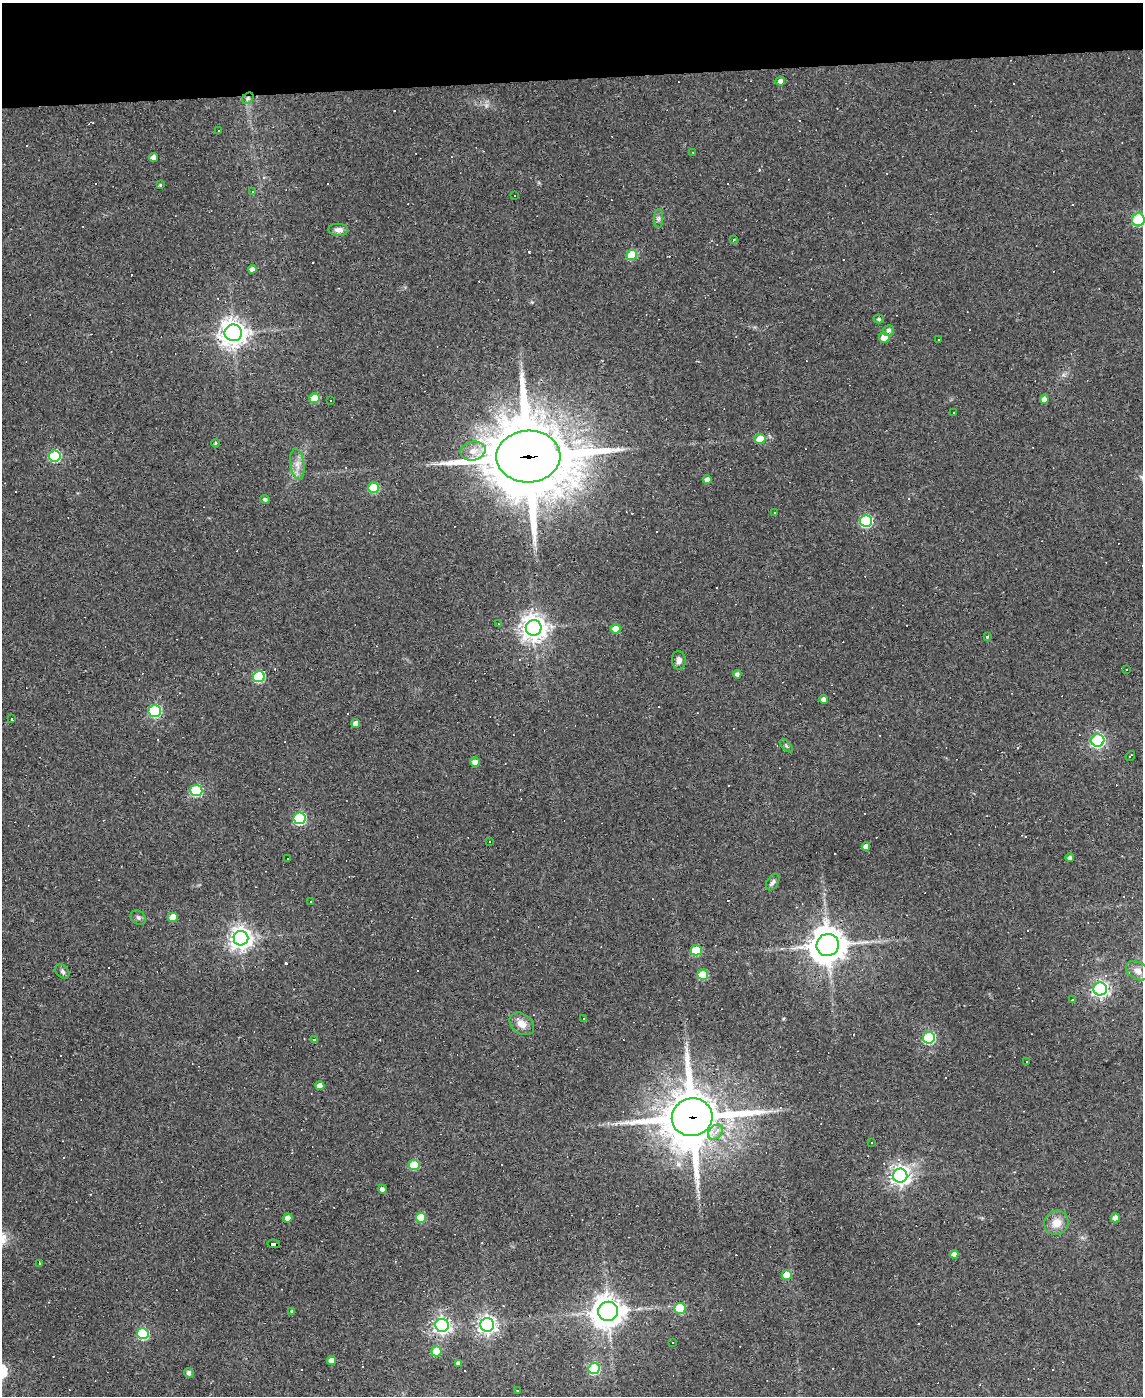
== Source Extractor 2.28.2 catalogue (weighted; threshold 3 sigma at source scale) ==
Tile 3 of 4 x 3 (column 3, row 1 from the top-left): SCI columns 2283-3423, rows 3020-4413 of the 4564 x 4539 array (HDU 1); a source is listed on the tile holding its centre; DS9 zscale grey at full resolution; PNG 1145 x 1398 px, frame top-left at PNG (2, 3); each listed source drawn as its Kron ellipse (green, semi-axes under 4 px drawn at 4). Shown black and unused: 5% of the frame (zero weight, under 3 of 4 exposures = <1% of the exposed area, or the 3 px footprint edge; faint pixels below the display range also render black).
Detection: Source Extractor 2.28.2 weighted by HDU 2 'WHT'; one run over the whole footprint, this tile lists its part. Background 0.0831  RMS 0.0059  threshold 0.0265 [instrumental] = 3 sigma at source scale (4.5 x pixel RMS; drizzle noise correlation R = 1.50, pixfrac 1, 0.05/0.05 arcsec/px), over >= 5 px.
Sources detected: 166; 64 cosmic-ray / hot-pixel residue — neither listed nor drawn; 1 inside a brighter listed object's ellipse — not listed separately; the other 101 listed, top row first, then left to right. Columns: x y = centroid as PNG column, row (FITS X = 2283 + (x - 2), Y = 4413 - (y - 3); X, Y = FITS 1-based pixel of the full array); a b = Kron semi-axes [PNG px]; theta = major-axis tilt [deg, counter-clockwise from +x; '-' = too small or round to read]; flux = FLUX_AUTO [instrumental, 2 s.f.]
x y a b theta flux
780 81 5 4 - 2.7
248 98 6 5 - 1.4
219 131 2 2 - 0.4
693 153 3 2 - 0.38
154 157 4 4 - 3.9
160 185 3 3 - 0.64
253 191 4 3 - 0.83
514 195 2 2 - 0.46
658 218 9 4 89 1.6
1138 220 6 6 - 35
338 230 10 6 -1 2.9
734 240 4 4 - 1.3
632 255 5 5 - 25
252 269 4 4 - 2.4
879 319 5 4 - 1.1
888 330 6 5 - 1.9
233 333 8 8 - 610
884 337 5 5 - 7
939 340 3 3 - 1.1
315 398 5 5 - 18
1044 399 4 4 - 3.4
331 401 2 2 - 0.37
953 413 3 3 - 0.86
760 439 5 5 - 11
215 443 4 3 - 0.76
473 451 12 9 14 5.8
55 456 6 5 - 55
528 456 32 26 3 5700
297 464 15 7 -82 4.7
707 480 4 4 - 4.1
373 488 5 5 - 25
265 499 4 4 - 1.3
774 512 3 3 - 1
866 521 6 6 - 67
498 624 3 2 - 0.36
534 628 8 7 - 580
616 629 5 5 - 9.7
987 636 3 3 - 2.5
679 660 9 7 -89 2.5
1126 669 3 2 - 0.48
737 674 4 4 - 1.7
259 677 6 5 - 49
824 699 4 4 - 3
155 711 6 6 - 75
12 719 3 3 - 2.4
356 723 4 4 - 3.1
1098 740 6 6 - 120
786 746 8 3 -45 0.85
1130 756 5 2 - 0.69
475 762 5 4 - 3.7
196 791 6 5 - 52
299 818 6 6 - 67
489 841 3 3 - 1.1
866 846 4 4 - 2.9
1070 858 4 4 - 1.7
287 859 3 3 - 2.1
773 882 9 5 57 1.6
310 901 3 2 - 0.4
138 917 8 6 -37 1.4
173 917 5 4 - 9
241 938 7 7 - 420
828 945 11 11 - 1100
696 950 5 5 - 26
62 971 8 6 -46 1.4
1138 971 12 8 -31 4.3
703 975 5 5 - 23
1100 989 6 6 - 190
1073 999 3 3 - 23
584 1018 2 2 - 0.58
522 1024 13 9 -38 5.6
929 1038 6 6 - 66
314 1039 3 3 - 9.5
1026 1061 3 2 - 0.43
320 1086 4 4 - 4.7
692 1117 20 19 - 3200
715 1132 8 6 49 3.6
871 1143 2 2 - 0.48
414 1165 5 5 - 23
900 1176 7 7 - 300
382 1189 4 4 - 2.4
288 1218 5 4 - 3.8
421 1218 5 5 - 21
1115 1218 4 4 - 3.6
1056 1223 12 11 - 7
273 1244 6 3 -2 62
954 1254 4 4 - 3.7
40 1263 3 2 - 0.89
787 1275 5 5 - 11
680 1308 5 5 - 26
608 1311 10 9 - 800
292 1312 4 4 - 1.1
442 1325 7 6 - 200
487 1325 7 7 - 270
143 1333 5 5 - 45
672 1342 3 2 - 0.86
436 1351 5 5 - 18
331 1361 4 4 - 4.2
458 1363 4 4 - 2.1
594 1369 6 5 - 48
189 1373 5 4 - 1.7
517 1390 3 2 - 0.42
Overlapping masked pixels (flux is a lower limit): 5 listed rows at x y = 248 98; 528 456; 828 945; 692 1117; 273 1244
Isophote crosses this tile's border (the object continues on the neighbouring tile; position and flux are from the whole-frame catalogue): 1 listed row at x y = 1138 220
Unlisted compact peaks at least as high as the median listed source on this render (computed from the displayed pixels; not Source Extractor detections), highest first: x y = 286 963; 529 252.